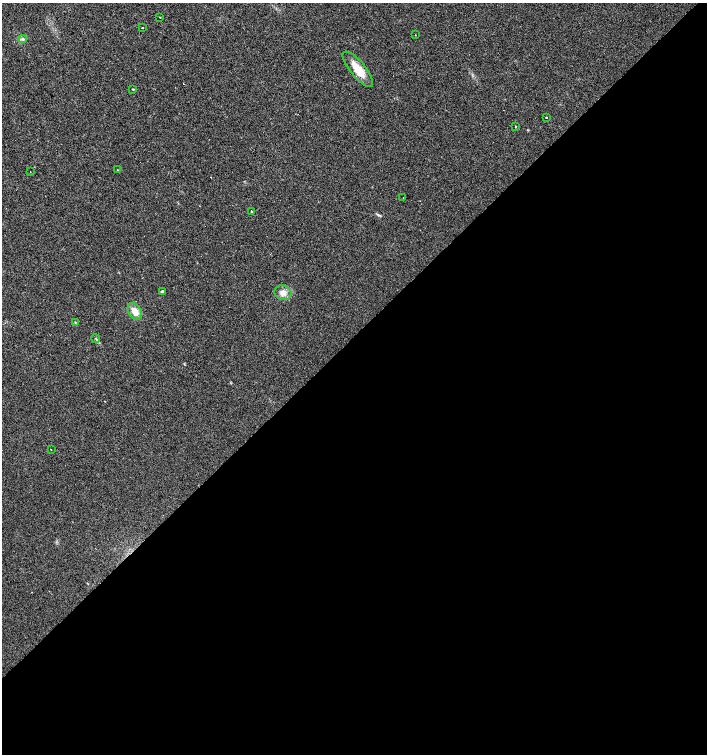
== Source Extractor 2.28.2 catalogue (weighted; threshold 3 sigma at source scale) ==
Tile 15 of 4 x 4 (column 3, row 4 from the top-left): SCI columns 3029-4437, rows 1-1504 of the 5995 x 6021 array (HDU 1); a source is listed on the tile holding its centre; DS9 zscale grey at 2 x 2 block average (1 PNG px = mean of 2 x 2 image px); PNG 709 x 756 px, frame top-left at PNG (2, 3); each listed source drawn as its Kron ellipse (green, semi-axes under 4 px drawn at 4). Shown black and unused: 56% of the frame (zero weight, under 2 of 3 exposures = <1% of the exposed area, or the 3 px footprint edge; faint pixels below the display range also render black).
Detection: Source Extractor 2.28.2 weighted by HDU 2 'WHT'; one run over the whole footprint, this tile lists its part. Background 0.0249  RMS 0.0061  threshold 0.0274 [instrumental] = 3 sigma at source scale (4.5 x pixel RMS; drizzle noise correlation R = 1.50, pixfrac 1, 0.0396/0.0396 arcsec/px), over >= 5 px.
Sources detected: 20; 2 cosmic-ray / hot-pixel residue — neither listed nor drawn; the other 18 listed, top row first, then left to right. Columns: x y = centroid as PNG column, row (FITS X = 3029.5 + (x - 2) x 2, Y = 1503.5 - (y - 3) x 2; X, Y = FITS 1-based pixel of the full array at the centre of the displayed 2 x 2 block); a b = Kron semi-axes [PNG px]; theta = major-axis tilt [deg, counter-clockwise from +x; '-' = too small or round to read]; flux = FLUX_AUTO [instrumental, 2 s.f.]
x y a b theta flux
160 17 2 2 - 1.2
142 28 2 2 - 2.3
415 35 2 2 - 0.82
23 39 4 3 - 2.1
358 69 22 7 -51 23
133 89 2 2 - 2.3
546 117 2 2 - 9.4
515 126 2 2 - 3.2
117 170 2 2 - 2.3
30 171 2 2 - 0.68
403 198 2 2 - 3.5
252 211 2 2 - 3.8
162 291 3 2 - 7.4
283 293 8 7 - 8.3
135 311 9 6 -56 12
75 322 3 2 - 0.74
96 339 4 2 - 1.1
51 450 2 2 - 1.1
Diffuse or blended objects may show on this block-average render without a row.